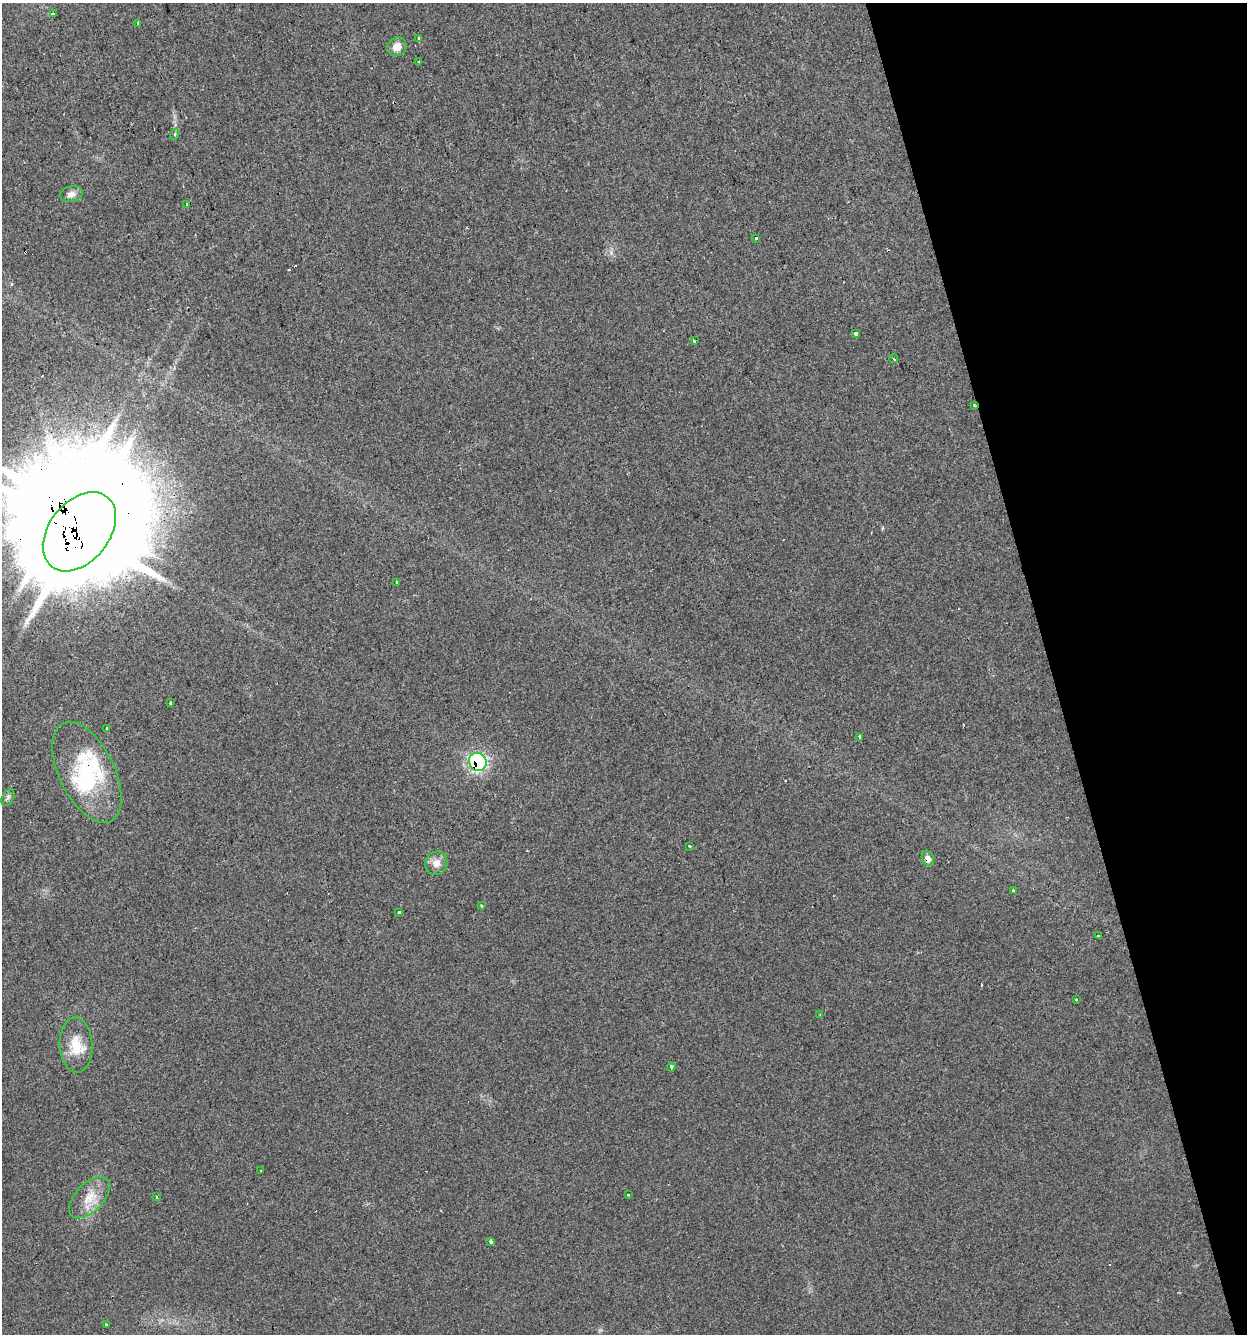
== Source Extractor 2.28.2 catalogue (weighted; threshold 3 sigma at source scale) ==
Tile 12 of 4 x 4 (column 4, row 3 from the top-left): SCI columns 3844-5088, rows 1333-2664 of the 5146 x 5327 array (HDU 1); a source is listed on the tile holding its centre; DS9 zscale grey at full resolution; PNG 1249 x 1336 px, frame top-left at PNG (2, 3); each listed source drawn as its Kron ellipse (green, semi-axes under 4 px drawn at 4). Shown black and unused: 16% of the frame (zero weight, under 2 of 3 exposures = <1% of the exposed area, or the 3 px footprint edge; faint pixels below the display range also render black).
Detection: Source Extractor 2.28.2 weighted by HDU 2 'WHT'; one run over the whole footprint, this tile lists its part. Background 0.029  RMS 0.0059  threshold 0.0263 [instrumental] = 3 sigma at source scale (4.5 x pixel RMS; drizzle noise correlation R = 1.50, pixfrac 1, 0.0396/0.0396 arcsec/px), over >= 5 px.
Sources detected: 53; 2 inside a brighter object's white glare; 11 cosmic-ray / hot-pixel residue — neither listed nor drawn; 2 inside a brighter listed object's ellipse — not listed separately; the other 38 listed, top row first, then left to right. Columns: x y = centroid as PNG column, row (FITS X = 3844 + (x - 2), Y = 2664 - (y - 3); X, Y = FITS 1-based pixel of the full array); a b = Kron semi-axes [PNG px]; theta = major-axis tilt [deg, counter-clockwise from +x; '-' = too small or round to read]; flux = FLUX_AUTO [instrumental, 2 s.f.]
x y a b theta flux
53 13 3 3 - 3.6
138 23 3 3 - 1.9
419 38 4 3 - 3.4
397 47 10 9 - 5.3
418 62 3 3 - 2
175 134 6 3 71 0.68
71 194 11 7 12 3.2
186 204 3 3 - 2.6
756 238 3 3 - 1.8
856 334 4 3 - 14
694 341 3 3 - 1.6
893 359 4 2 - 0.72
974 405 4 2 - 0.53
79 532 44 30 51 13000
397 582 3 3 - 5.7
170 703 3 3 - 2.9
107 729 4 3 - 1.9
859 737 3 3 - 8.2
478 762 9 8 - 120
87 772 54 27 -64 45
8 797 9 5 63 1.4
689 846 3 3 - 2.5
928 858 7 5 -62 4.2
436 863 12 11 - 5.2
1013 890 3 3 - 1.7
481 906 3 3 - 1.5
399 912 3 3 - 4.2
1099 936 3 2 - 1.7
1077 1000 3 3 - 1.6
820 1015 3 3 - 0.51
76 1045 28 16 -87 14
671 1067 4 3 - 6.8
261 1171 3 2 - 0.49
628 1195 3 3 - 2
89 1197 25 14 46 11
156 1197 3 3 - 0.89
491 1241 4 3 - 8.6
106 1325 3 3 - 2.6
Overlapping masked pixels (flux is a lower limit): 6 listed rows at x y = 856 334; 974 405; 79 532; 478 762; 87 772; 928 858